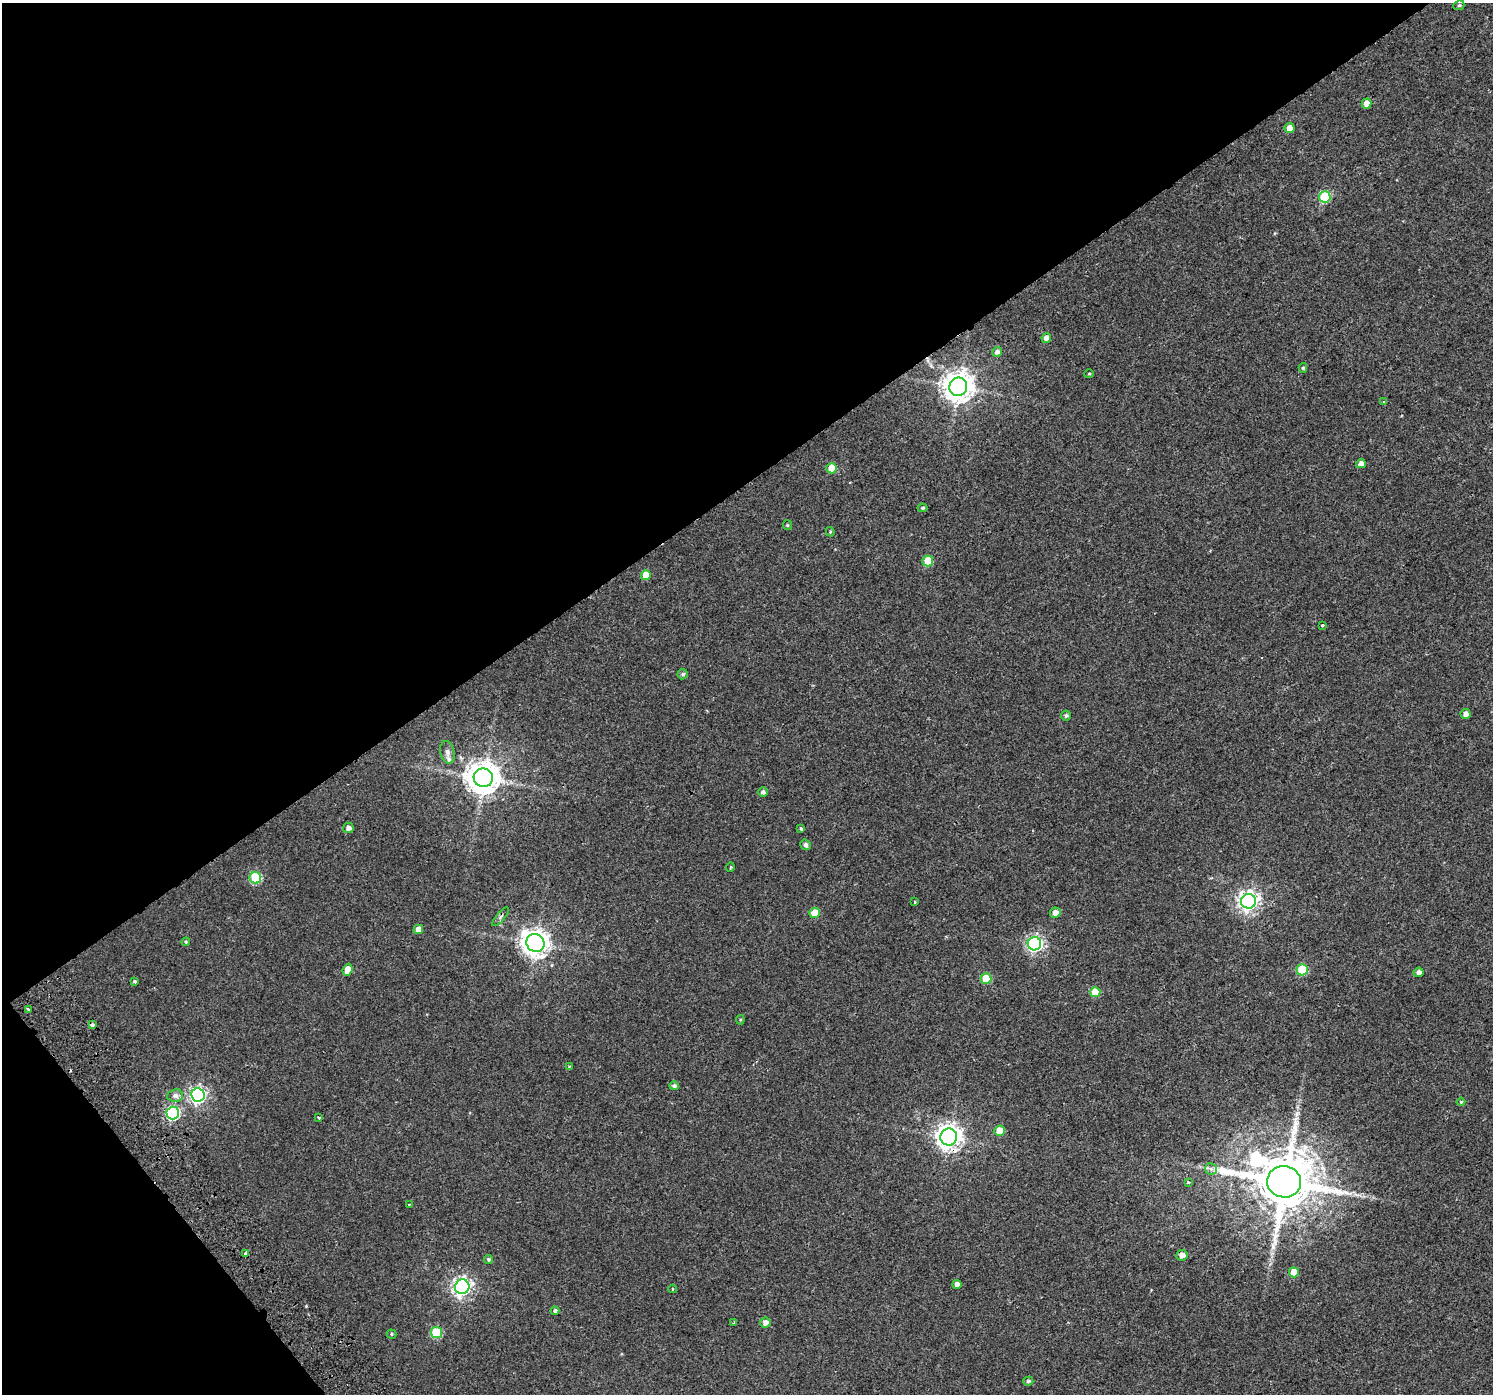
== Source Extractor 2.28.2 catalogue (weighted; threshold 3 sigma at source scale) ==
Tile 5 of 4 x 4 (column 1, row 2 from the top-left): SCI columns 54-1544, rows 3019-4410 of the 6064 x 5973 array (HDU 1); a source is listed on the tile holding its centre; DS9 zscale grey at full resolution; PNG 1495 x 1396 px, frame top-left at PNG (2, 3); each listed source drawn as its Kron ellipse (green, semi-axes under 4 px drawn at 4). Shown black and unused: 38% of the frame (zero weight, under 2 of 3 exposures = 3% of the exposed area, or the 3 px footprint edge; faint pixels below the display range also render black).
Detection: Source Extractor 2.28.2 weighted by HDU 2 'WHT'; one run over the whole footprint, this tile lists its part. Background 0.00307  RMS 0.0036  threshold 0.016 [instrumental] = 3 sigma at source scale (4.5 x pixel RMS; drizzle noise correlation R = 1.50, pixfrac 1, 0.0396/0.0396 arcsec/px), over >= 5 px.
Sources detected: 77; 2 cosmic-ray / hot-pixel residue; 1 long thin detection or spike segment (spike, bleed or trail) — neither listed nor drawn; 1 inside a brighter listed object's ellipse — not listed separately; the other 73 listed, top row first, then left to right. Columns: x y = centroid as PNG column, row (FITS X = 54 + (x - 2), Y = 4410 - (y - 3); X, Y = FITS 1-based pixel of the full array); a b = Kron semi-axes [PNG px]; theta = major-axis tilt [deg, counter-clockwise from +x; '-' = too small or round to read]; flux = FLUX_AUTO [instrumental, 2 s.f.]
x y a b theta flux
1459 5 6 5 - 0.66
1366 104 5 5 - 3.4
1290 128 5 5 - 4.3
1325 197 6 5 - 23
1046 338 5 4 - 2.4
997 352 5 4 - 1.4
1303 368 5 4 - 0.54
1089 374 4 4 - 0.4
958 387 9 9 - 490
1384 401 4 3 - 0.66
1361 464 5 4 - 2.5
832 468 5 5 - 7.6
922 508 5 4 - 0.53
787 525 5 4 - 0.41
830 532 5 4 - 0.39
928 561 5 5 - 13
646 575 5 5 - 6.4
1323 625 3 3 - 2.4
683 674 5 5 - 0.82
1466 714 5 5 - 1.7
1066 715 5 5 - 0.71
447 752 11 7 -78 1.5
483 778 9 9 - 650
763 792 5 5 - 1
348 828 5 5 - 1.8
801 828 3 3 - 1.1
805 845 5 5 - 1
730 867 5 3 - 0.31
255 878 6 5 - 25
1248 901 7 7 - 180
915 902 4 2 - 0.24
814 913 5 5 - 7.4
1055 913 5 5 - 2.3
501 917 12 3 49 0.66
418 930 5 4 - 2.8
186 942 4 4 - 0.4
535 943 9 8 - 380
1034 944 6 6 - 90
348 970 6 5 - 4.5
1302 970 5 5 - 18
1419 972 5 4 - 1.8
986 979 5 5 - 11
134 981 3 3 - 0.67
1095 992 5 5 - 7.1
28 1009 4 3 - 2.6
740 1020 4 4 - 0.39
92 1025 4 3 - 2.9
569 1066 3 2 - 0.3
674 1086 5 4 - 0.92
198 1095 7 6 - 97
175 1096 8 6 6 1.6
1461 1102 4 4 - 0.43
173 1113 6 6 - 53
319 1117 4 3 - 0.46
999 1131 5 5 - 6.3
949 1137 8 8 - 310
1211 1169 6 5 - 0.9
1188 1182 3 3 - 1.4
1284 1182 17 15 -11 2900
409 1204 3 2 - 0.31
246 1253 4 3 - 2.6
1182 1255 5 5 - 2
488 1259 5 4 - 0.64
1294 1272 5 5 - 5
957 1285 4 4 - 2.3
462 1287 7 7 - 140
673 1289 4 3 - 0.31
555 1311 4 4 - 0.84
734 1322 3 2 - 0.57
765 1323 5 5 - 1.9
436 1332 5 5 - 19
392 1334 5 4 - 0.48
1028 1381 5 4 - 0.69
Overlapping masked pixels (flux is a lower limit): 2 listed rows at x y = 92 1025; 949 1137